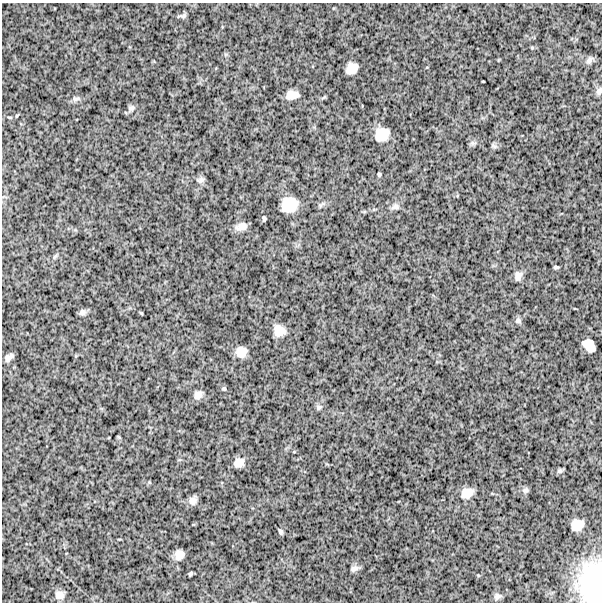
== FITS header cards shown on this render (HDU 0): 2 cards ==
NAXIS1  =                  600
NAXIS2  =                  600

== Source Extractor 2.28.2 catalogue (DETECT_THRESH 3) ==
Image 600 x 600 px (HDU 0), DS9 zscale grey, 1 PNG px = 1 image px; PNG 604 x 604 px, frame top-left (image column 1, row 600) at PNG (2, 3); no overlay
Background 1480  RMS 250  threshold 762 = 3 sigma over >= 5 px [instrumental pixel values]
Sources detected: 43; all 43 listed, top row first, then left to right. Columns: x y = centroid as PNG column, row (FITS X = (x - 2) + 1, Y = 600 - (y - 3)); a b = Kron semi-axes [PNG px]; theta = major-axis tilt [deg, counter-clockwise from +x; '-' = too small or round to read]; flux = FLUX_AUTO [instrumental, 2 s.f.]
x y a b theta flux
183 16 11 5 -6 37000
589 60 11 7 53 57000
352 68 10 8 34 190000
483 81 3 2 - 12000
599 91 9 7 68 52000
292 95 11 7 8 160000
76 99 11 6 11 55000
131 108 9 6 22 49000
9 117 7 3 -1 21000
382 134 12 10 36 300000
494 146 10 4 -27 27000
379 174 4 3 - 25000
201 180 10 6 18 48000
289 205 14 12 31 410000
395 207 11 7 12 60000
264 218 5 3 - 31000
241 226 12 7 19 120000
55 256 9 4 48 30000
556 267 5 3 - 27000
518 276 11 8 72 87000
82 312 8 8 - 55000
518 321 8 8 - 47000
279 331 10 9 - 190000
589 345 13 9 -48 250000
241 352 9 9 - 180000
8 358 8 5 42 72000
224 389 6 5 - 25000
198 395 11 9 48 100000
319 407 7 6 - 40000
239 463 11 9 24 140000
560 471 8 6 20 36000
525 490 9 7 2 44000
467 493 14 10 23 190000
193 501 10 9 - 96000
577 525 11 9 29 190000
280 531 6 4 -59 34000
179 555 8 7 - 130000
354 568 11 7 18 63000
190 574 4 3 - 25000
478 575 5 3 - 14000
593 583 30 17 -83 920000
59 595 11 10 - 120000
497 596 11 9 32 72000
At the frame edge (FLAGS 8, measured only in part): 2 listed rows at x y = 599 91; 593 583